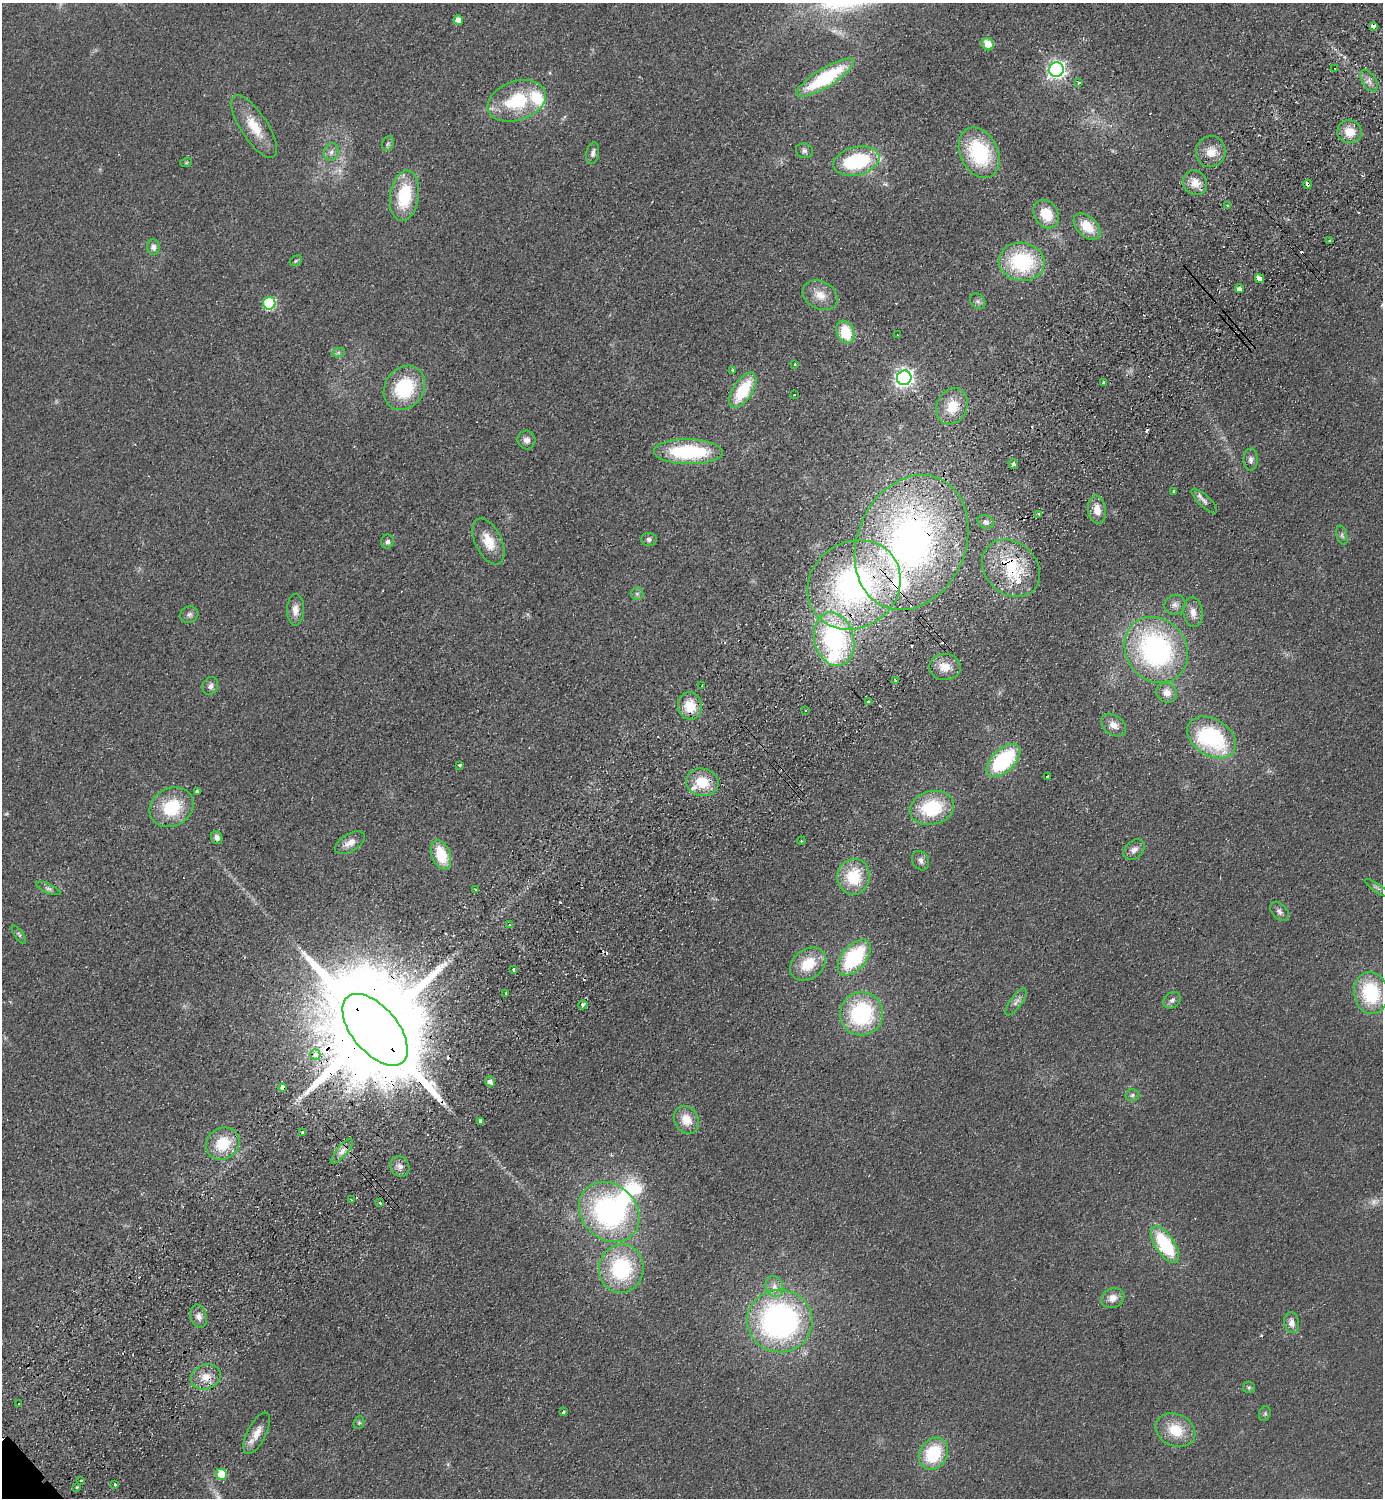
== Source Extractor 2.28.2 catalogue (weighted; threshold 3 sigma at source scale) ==
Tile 10 of 4 x 4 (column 2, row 3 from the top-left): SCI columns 1582-2962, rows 1540-3035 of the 6066 x 6072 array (HDU 1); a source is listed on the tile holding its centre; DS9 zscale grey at full resolution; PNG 1385 x 1500 px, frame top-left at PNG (2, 3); each listed source drawn as its Kron ellipse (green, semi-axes under 4 px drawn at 4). Shown black and unused: <1% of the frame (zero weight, under 2 of 3 exposures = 3% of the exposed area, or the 3 px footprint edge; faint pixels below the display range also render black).
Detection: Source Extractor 2.28.2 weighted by HDU 2 'WHT'; one run over the whole footprint, this tile lists its part. Background 0.0559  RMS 0.0097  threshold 0.0436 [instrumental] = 3 sigma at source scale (4.5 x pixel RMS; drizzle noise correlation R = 1.50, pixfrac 1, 0.05/0.05 arcsec/px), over >= 5 px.
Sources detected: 166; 1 too faint to see at this stretch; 3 inside a brighter object's white glare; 17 cosmic-ray / hot-pixel residue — neither listed nor drawn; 4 inside a brighter listed object's ellipse — not listed separately; the other 141 listed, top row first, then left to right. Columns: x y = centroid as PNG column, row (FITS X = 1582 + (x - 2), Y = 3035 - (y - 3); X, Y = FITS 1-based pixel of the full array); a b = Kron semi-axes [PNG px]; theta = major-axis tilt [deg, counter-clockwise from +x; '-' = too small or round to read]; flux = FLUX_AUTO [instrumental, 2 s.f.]
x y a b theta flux
458 20 5 4 - 13
1373 26 4 4 - 10
988 44 6 5 - 17
1335 69 2 2 - 1
1056 70 7 7 - 390
825 78 33 9 32 81
1369 81 12 6 -58 4.9
1079 82 3 3 - 10
517 101 30 19 19 59
254 127 36 13 -57 26
1350 132 12 11 - 16
388 144 8 5 68 2.2
804 151 8 7 - 3.3
1211 151 15 15 - 14
331 152 9 7 66 4.1
593 153 11 6 78 3.7
979 153 26 19 -64 78
856 161 23 14 13 81
186 163 6 4 19 1.2
1195 183 13 11 -57 11
1308 184 4 3 - 7.9
404 196 25 14 82 50
1227 206 3 2 - 1.9
1046 214 15 12 -58 23
1087 226 16 10 -44 22
1330 241 3 3 - 1.4
153 247 8 6 -85 4.7
296 261 7 4 32 1.5
1022 262 23 19 -8 82
1259 279 5 3 - 160
1239 289 4 4 - 4.4
820 295 18 14 -28 14
978 301 8 7 - 3.1
269 303 6 6 - 96
845 332 12 8 -68 33
897 335 2 2 - 0.71
338 353 7 4 19 2
795 364 3 3 - 2.3
733 370 3 2 - 1.2
904 378 7 7 - 440
1103 382 3 3 - 3.2
404 388 23 19 57 59
743 390 20 10 57 44
794 395 2 2 - 0.88
952 406 19 15 65 24
527 440 9 9 - 5.3
688 452 34 12 -1 84
1251 460 11 7 87 3.9
1013 464 5 4 - 2.1
1173 491 3 3 - 6.3
1204 501 16 5 -44 4.7
1097 510 14 9 -81 11
1039 514 3 3 - 2.7
986 522 8 6 -21 3.4
1342 535 10 5 -74 2.6
649 539 8 6 -3 3
488 541 25 13 -65 20
387 542 7 6 - 3
912 542 70 54 66 460
1011 568 31 26 -43 58
854 585 48 43 35 290
637 594 6 6 - 2
1175 605 11 9 25 5.3
295 610 16 8 88 7.7
1193 612 15 9 -84 8.6
189 614 9 8 - 3.5
834 639 27 20 -76 140
1156 650 34 30 -54 200
945 667 16 13 -1 14
896 680 3 3 - 3
210 686 9 7 65 4.1
702 686 3 2 - 4.1
1167 693 10 9 - 8.9
869 702 3 3 - 7.8
690 706 14 12 -78 23
805 710 2 2 - 1.1
1114 725 14 9 -37 8.8
1211 737 26 18 -33 100
1003 761 21 11 44 93
459 765 3 3 - 3.1
1047 777 3 3 - 6.7
702 782 16 14 -14 26
197 791 3 3 - 2.6
171 807 23 19 29 46
932 808 22 17 14 58
217 837 7 5 -65 3.9
801 841 4 3 - 1
350 843 16 9 31 8.6
1134 850 12 8 43 6
441 855 15 9 -68 31
921 861 10 8 -61 4.2
854 877 18 16 82 42
48 888 13 4 -23 3.2
1377 888 14 3 -34 2.2
475 889 3 3 - 1.2
1279 911 11 7 -47 3.8
510 924 3 3 - 2.1
19 934 11 4 -54 2
854 958 21 12 49 86
808 964 20 14 37 28
514 969 3 3 - 1.7
506 993 3 3 - 2.4
1371 993 21 17 -81 66
1172 1000 9 7 40 3.5
1016 1002 16 6 55 4.5
583 1005 5 3 - 3.4
861 1014 22 21 - 99
375 1030 43 23 -50 41000
315 1055 5 5 - 10
490 1082 5 5 - 4.2
282 1088 4 4 - 42
1132 1095 7 6 - 2.3
686 1120 14 12 -61 16
481 1121 4 3 - 6
302 1132 3 3 - 4.3
223 1144 17 15 37 32
342 1151 15 5 50 6.2
400 1167 10 9 - 5.9
351 1200 3 2 - 1.2
380 1203 3 3 - 2.4
609 1212 33 27 -44 190
1165 1245 21 9 -57 69
621 1269 24 22 82 85
774 1286 10 8 -68 6.4
1113 1298 12 9 24 8.8
199 1316 12 8 -74 6
780 1321 32 31 - 280
1292 1323 10 7 -81 6.8
206 1377 15 12 23 13
1249 1388 6 5 - 1.7
19 1404 3 3 - 0.96
563 1412 3 3 - 5.7
1265 1414 7 5 70 1.9
359 1423 6 5 - 1.7
1176 1430 20 16 -24 28
257 1433 23 9 63 12
934 1454 17 13 57 50
221 1474 5 5 - 23
81 1481 3 2 - 1.1
115 1485 4 3 - 1.3
77 1487 3 3 - 1.4
Overlapping masked pixels (flux is a lower limit): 11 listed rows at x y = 1373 26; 1308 184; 1259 279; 912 542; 1011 568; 854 585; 375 1030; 315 1055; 282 1088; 481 1121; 206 1377